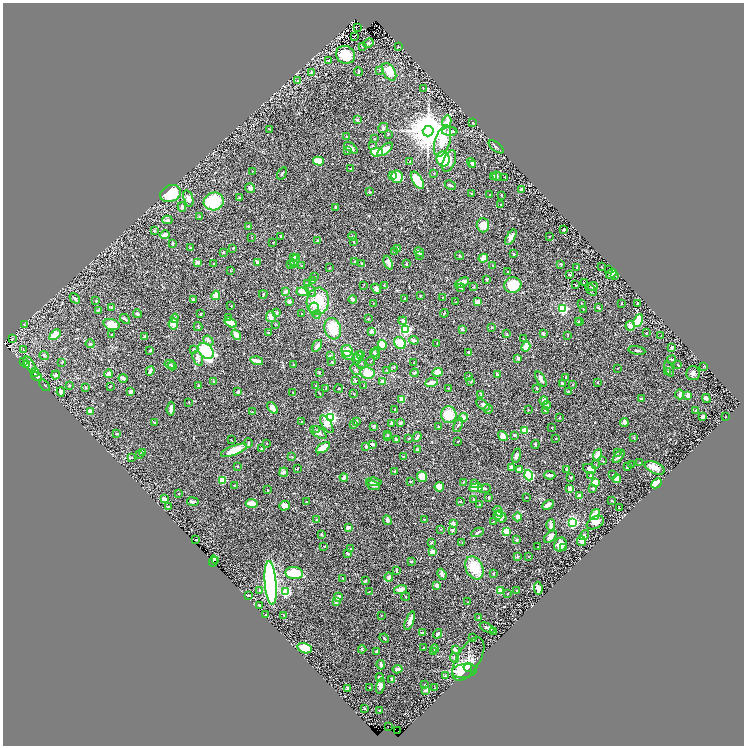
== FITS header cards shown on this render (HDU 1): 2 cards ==
NAXIS1  =                 1483
NAXIS2  =                 1487

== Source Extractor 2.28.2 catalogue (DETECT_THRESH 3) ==
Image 1483 x 1487 px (HDU 1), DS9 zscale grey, zoomed out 1/2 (1 PNG px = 2 x 2 image px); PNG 746 x 748 px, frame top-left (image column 2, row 1486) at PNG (3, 3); each listed source drawn as its Kron ellipse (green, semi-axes under 4 px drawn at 4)
Background 0.433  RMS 0.025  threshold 0.0752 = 3 sigma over >= 5 px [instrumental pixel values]
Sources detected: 591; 21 cannot appear on this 1/2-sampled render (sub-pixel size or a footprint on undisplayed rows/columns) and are neither listed nor drawn; of the other 570, the 500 brightest by FLUX_AUTO listed and drawn (70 fainter detections omitted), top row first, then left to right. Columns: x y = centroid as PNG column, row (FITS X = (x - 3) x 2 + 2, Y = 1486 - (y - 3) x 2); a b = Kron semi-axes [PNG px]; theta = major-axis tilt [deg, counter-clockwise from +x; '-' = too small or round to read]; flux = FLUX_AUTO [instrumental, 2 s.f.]
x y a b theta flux
357 27 2 1 - 3.5
354 37 2 1 - 3
368 43 5 3 - 8.7
362 46 2 2 - 2.8
398 47 4 2 - 3.4
346 55 10 8 -30 120
329 61 3 2 - 3.5
379 71 2 2 - 2
358 72 4 2 - 7.3
389 72 10 6 -58 90
311 73 2 2 - 9.4
297 81 3 2 - 2.2
423 88 2 2 - 2.5
357 120 4 3 - 5.9
447 122 6 4 77 48
473 123 2 2 - 5.3
383 128 5 4 - 8.4
270 129 3 2 - 2.5
428 131 5 5 - 17000
450 131 8 4 -2 13
388 134 4 2 - 3.2
347 136 3 2 - 2.4
375 138 3 2 - 2.7
442 141 16 7 72 85
372 146 2 2 - 10
496 147 9 3 -38 7.9
351 148 8 3 -37 20
385 149 9 4 40 47
347 150 3 3 - 6.1
377 152 6 3 3 87
443 159 7 6 - 140
318 161 5 4 - 64
449 161 11 6 68 41
410 162 4 3 - 3.8
471 163 5 3 - 5.6
473 165 4 3 - 4.3
351 169 3 2 - 7
252 171 2 2 - 2.5
282 173 7 3 58 7.7
434 173 2 2 - 3.6
392 176 4 4 - 7.1
493 176 4 3 - 7.1
497 176 5 3 - 5
397 177 6 5 - 70
505 177 2 1 - 3.1
417 180 10 5 -58 130
450 185 6 2 -26 10
250 188 5 5 - 13
521 190 3 2 - 17
370 192 4 3 - 4.6
170 194 11 8 24 240
471 194 3 2 - 3.6
489 195 2 2 - 4
501 195 2 1 - 2.4
240 197 3 2 - 3.4
188 198 8 4 -73 18
214 201 10 9 - 230
501 205 2 2 - 3
182 207 5 3 - 13
335 208 3 2 - 15
200 216 3 2 - 4
167 220 5 4 - 12
483 225 7 6 - 59
248 226 3 2 - 6.7
155 230 3 3 - 4.6
564 230 2 2 - 8.5
165 235 5 3 - 32
281 236 2 2 - 6
353 236 4 3 - 4
549 236 2 2 - 2.9
252 237 2 2 - 2.3
511 237 9 3 60 24
318 240 4 2 - 8.2
354 241 4 3 - 6.9
273 242 2 2 - 4.3
172 243 4 3 - 4.5
191 248 3 2 - 5.3
233 248 3 2 - 3.8
397 249 4 2 - 6.4
394 251 2 2 - 2.9
223 252 2 2 - 8.2
419 252 5 3 - 16
514 254 3 2 - 3.2
420 256 2 2 - 10
459 256 4 3 - 5.7
294 257 4 3 - 7.9
483 258 5 4 - 27
295 260 6 3 63 21
354 261 3 2 - 3.3
257 262 4 3 - 13
197 263 4 3 - 11
214 263 3 2 - 2.2
293 263 4 3 - 9.5
361 263 3 2 - 5.3
388 263 7 4 -67 28
406 264 2 2 - 7.2
561 264 3 3 - 5.5
291 265 4 3 - 14
302 265 4 2 - 3
493 266 4 2 - 2.4
601 267 2 2 - 2.1
329 268 2 2 - 2
577 268 3 2 - 7.1
609 270 4 2 - 3.1
230 271 3 2 - 2.5
508 272 2 2 - 2.7
611 274 5 3 - 23
570 275 3 2 - 5.4
614 275 3 2 - 3
314 277 3 2 - 2.5
487 279 4 3 - 3.9
313 280 3 3 - 4.2
462 283 7 3 25 37
584 283 2 1 - 3.9
308 284 3 3 - 10
513 285 8 8 - 170
575 285 3 2 - 3.9
363 286 3 2 - 2
384 286 3 2 - 4.2
474 286 3 3 - 3.2
593 286 5 3 - 7.2
461 288 4 2 - 7.1
376 289 5 4 - 15
591 290 7 2 -54 3.8
285 291 4 2 - 19
311 291 7 4 -58 11
302 292 6 4 -6 43
263 294 4 2 - 4.6
216 295 4 3 - 34
420 296 2 2 - 3.9
75 298 6 2 -47 7.1
405 298 3 2 - 3.6
443 298 3 2 - 2.2
353 299 4 2 - 29
193 300 3 2 - 11
96 301 3 2 - 2.8
289 301 3 3 - 14
318 301 13 11 79 140
456 302 2 2 - 2.3
478 302 4 3 - 24
581 303 2 1 - 2.4
622 303 2 1 - 2.6
638 303 3 2 - 5.5
373 304 3 2 - 2.6
231 306 2 2 - 2.7
112 307 4 3 - 6.6
314 308 5 5 - 22
563 308 3 3 - 630
598 308 3 2 - 6.7
98 310 4 3 - 6
583 310 3 2 - 2.8
277 312 3 3 - 11
444 313 4 2 - 3.4
137 314 5 3 - 12
201 314 2 2 - 3.6
302 314 2 2 - 4.1
317 314 4 3 - 6.7
271 317 5 5 - 43
175 318 4 3 - 10
229 318 3 3 - 8.6
125 319 6 3 -41 13
368 319 3 2 - 2.4
403 321 4 3 - 8.9
638 321 7 3 64 130
578 322 3 2 - 6
580 322 3 3 - 4.9
230 323 6 3 -33 69
111 324 8 5 -19 74
173 324 5 5 - 35
24 325 3 3 - 2.8
275 325 3 2 - 2.2
630 326 5 5 - 31
198 327 4 2 - 5.1
491 327 2 2 - 3.5
333 329 11 8 -73 94
406 329 4 3 - 410
462 329 3 2 - 11
371 331 3 2 - 19
269 333 3 2 - 2.9
543 333 4 3 - 8.6
647 333 3 3 - 3.6
507 334 4 2 - 3.1
55 335 6 4 45 80
112 335 3 2 - 4.2
236 335 6 3 -52 44
568 335 3 2 - 2.6
145 336 4 3 - 7.2
661 336 2 2 - 2.2
12 339 3 2 - 2.5
523 339 3 2 - 2.2
208 340 5 4 - 12
414 340 5 3 - 16
400 343 6 5 - 77
90 344 4 4 - 6
437 344 2 2 - 2.4
382 345 5 4 - 53
317 346 6 3 56 17
526 347 5 4 - 46
672 348 3 3 - 9.5
24 349 2 1 - 39
194 349 4 3 - 9.2
150 350 3 2 - 7.3
637 350 8 2 -10 6.9
206 351 9 6 -50 580
347 351 6 5 - 50
468 352 3 2 - 9.6
374 353 4 3 - 12
376 353 6 4 77 14
360 354 2 2 - 7.3
44 356 5 3 - 8
330 356 4 3 - 4.5
348 356 7 3 -17 16
358 356 5 3 - 16
198 358 7 5 -69 22
518 358 4 3 - 7.8
356 359 6 2 -88 5.7
672 360 4 2 - 6.5
257 361 6 3 -17 28
370 361 5 2 - 2.9
23 362 3 2 - 20
62 362 3 2 - 4.5
332 362 3 2 - 4.1
362 363 2 2 - 2.5
414 363 2 2 - 2.9
26 364 4 3 - 4.3
29 364 9 4 -55 15
170 364 5 3 - 7
293 365 2 2 - 2.1
678 365 2 2 - 5.4
172 366 4 3 - 7
704 366 3 2 - 2.3
394 367 3 2 - 2.8
617 368 3 2 - 2.3
669 369 8 2 -68 8.8
355 370 6 3 -48 8
387 370 2 2 - 2.3
150 371 4 3 - 19
668 371 4 3 - 4
35 372 5 3 - 7.6
319 372 3 2 - 5.1
438 372 5 3 - 41
367 373 7 5 -11 79
414 373 4 3 - 5.6
693 373 7 6 - 17
109 374 4 3 - 27
497 374 4 2 - 7
56 375 4 4 - 10
37 376 5 3 - 8.5
469 376 3 2 - 5.7
566 377 4 2 - 5.8
123 378 4 3 - 19
541 379 8 3 -60 17
214 381 3 3 - 6.5
355 381 3 2 - 5.4
382 381 4 3 - 14
471 381 3 2 - 3.2
432 382 6 3 9 32
597 382 2 2 - 8
562 384 3 2 - 9.9
45 385 6 2 -51 3
69 385 3 2 - 6.5
315 385 3 2 - 2.6
364 385 3 2 - 2.7
573 385 2 2 - 2
110 386 3 2 - 3.4
198 386 3 3 - 5.6
86 387 2 2 - 6.9
326 388 2 2 - 4.1
449 388 3 2 - 2.5
537 388 3 2 - 6
339 389 4 3 - 4.9
130 391 2 2 - 29
61 392 4 3 - 37
238 392 3 3 - 15
568 392 4 3 - 3.5
293 393 3 2 - 3.1
319 393 4 1 - 2
354 393 3 2 - 2.1
481 394 3 3 - 2.6
680 394 5 3 - 12
688 395 4 3 - 29
641 398 2 2 - 4.8
706 398 4 3 - 9.8
402 400 4 3 - 52
544 401 4 3 - 27
189 402 2 2 - 2.2
483 405 8 3 -36 9
547 405 4 3 - 8.5
273 408 7 3 -55 32
171 409 7 2 85 13
395 409 2 2 - 7.2
488 409 5 3 - 8.2
528 410 3 3 - 2.6
546 411 3 2 - 13
696 411 3 2 - 8.5
90 412 3 3 - 47
252 412 3 2 - 3.8
449 415 8 8 - 100
703 416 3 2 - 11
463 417 4 4 - 22
725 417 2 2 - 4.2
330 418 3 3 - 1200
559 418 3 2 - 2.9
357 421 3 2 - 7
154 422 4 2 - 2.8
302 422 2 2 - 3.3
624 422 4 3 - 24
391 423 3 2 - 6.5
401 423 2 2 - 25
327 424 10 4 -57 31
353 425 3 2 - 3.5
458 425 7 3 64 11
373 426 4 3 - 5.5
438 427 3 2 - 4.3
551 427 2 2 - 3.5
317 430 3 2 - 3.8
525 430 3 2 - 180
318 432 9 5 -35 16
117 433 2 2 - 17
387 435 2 2 - 2.1
515 435 3 3 - 9.8
503 436 5 4 - 34
388 437 4 3 - 5.4
417 437 5 3 - 8.2
634 438 3 2 - 2.7
396 439 3 3 - 11
408 439 3 2 - 3.3
556 439 2 2 - 2.9
231 440 3 1 - 2
458 441 2 2 - 2.3
248 443 5 3 - 7.5
267 443 2 1 - 2.5
372 444 4 2 - 11
535 444 4 3 - 4.7
366 446 3 3 - 6.2
323 448 8 3 33 91
262 449 3 3 - 7.5
234 450 14 5 21 100
417 450 2 2 - 9.7
142 452 3 2 - 7
617 453 2 2 - 4.6
139 454 3 3 - 4.9
597 455 6 3 67 64
292 456 3 2 - 3.2
517 456 7 4 76 15
619 456 8 4 50 9.5
403 457 3 3 - 6.5
132 458 2 2 - 5.6
603 461 4 2 - 3.4
639 462 3 3 - 2.7
596 464 2 2 - 3.4
631 465 4 1 - 2.2
237 466 3 2 - 3.5
511 467 3 3 - 19
627 467 3 3 - 4.3
297 468 2 2 - 2.3
655 468 11 5 -25 35
519 469 4 3 - 19
567 469 3 2 - 4.7
590 469 7 4 -20 25
394 471 3 3 - 5.1
284 472 5 4 - 18
529 475 5 4 - 290
550 475 5 3 - 20
590 475 4 3 - 6.2
612 475 3 2 - 5
422 477 5 5 - 80
344 478 4 3 - 14
571 478 3 3 - 7.3
617 479 4 3 - 90
222 480 3 2 - 170
374 482 8 4 -6 18
410 482 2 2 - 3.2
463 482 4 2 - 4.1
595 482 3 2 - 51
475 483 4 3 - 5.3
656 483 6 4 43 92
373 485 7 3 -17 15
235 486 4 3 - 4.3
439 487 4 4 - 54
476 488 7 4 7 85
593 488 4 3 - 4.2
485 489 7 3 9 7.4
570 489 3 2 - 28
267 490 3 2 - 2.5
179 494 2 2 - 2.4
580 495 3 3 - 18
526 497 2 2 - 2
489 498 3 3 - 4.8
164 499 4 3 - 23
474 499 4 2 - 5.6
461 501 3 2 - 3.1
612 501 2 2 - 3.9
193 502 6 2 -8 14
306 502 2 2 - 4.5
252 503 6 4 -2 35
479 504 2 2 - 2.7
548 505 6 3 29 33
284 506 5 5 - 34
168 507 4 2 - 5.7
619 508 2 2 - 3.7
498 511 6 4 -57 37
595 515 6 3 57 150
497 516 3 3 - 11
500 516 7 5 -36 20
518 517 4 4 - 20
424 519 3 2 - 2.9
316 520 2 2 - 3.6
387 520 5 3 - 20
493 522 3 1 - 3.5
572 522 3 3 - 920
453 523 4 3 - 15
595 523 9 6 28 24
551 525 6 4 88 16
348 527 4 3 - 25
440 529 3 2 - 2.5
452 531 3 3 - 6.3
506 531 3 3 - 95
478 532 6 2 25 8.6
321 534 2 2 - 17
584 535 5 3 - 5
550 537 7 4 40 26
195 539 2 1 - 2.6
516 540 3 2 - 5.2
581 541 5 3 - 63
462 542 2 1 - 2
431 543 3 2 - 6.6
560 545 7 6 - 52
324 546 2 2 - 2.8
538 547 2 2 - 2
350 548 2 2 - 2.7
564 548 2 2 - 4.7
432 552 4 3 - 28
348 553 3 2 - 8.3
518 557 3 3 - 3.3
529 557 3 2 - 3.1
216 560 4 3 - 70
213 561 6 2 73 27
411 561 2 2 - 7.8
474 568 12 8 -64 110
396 570 3 2 - 5.3
294 573 9 6 -6 150
494 573 3 2 - 4.7
442 574 6 3 -67 13
389 577 4 3 - 15
343 578 3 2 - 5.2
365 581 4 2 - 5.3
271 583 22 6 -85 1500
436 585 3 2 - 30
538 588 6 3 -83 26
401 589 6 4 15 29
259 590 3 3 - 3.6
369 591 2 2 - 2.7
500 591 4 3 - 28
517 591 2 2 - 3.2
286 592 3 3 - 370
508 593 2 2 - 3.2
248 595 3 2 - 3.1
338 597 4 3 - 24
406 597 4 3 - 4.1
336 602 3 2 - 13
468 602 2 2 - 2.2
259 605 3 2 - 3.9
266 614 3 2 - 2.9
284 615 2 2 - 2.9
382 615 2 2 - 2.2
479 618 2 2 - 2.5
410 621 10 3 68 34
487 628 8 3 -24 12
493 631 3 3 - 4.3
422 633 4 3 - 8.3
438 634 5 3 - 9.1
472 637 2 1 - 2.4
384 638 5 2 - 6.6
305 648 7 5 -15 110
424 648 3 2 - 5
362 649 4 3 - 3.7
435 649 4 3 - 6.9
455 650 4 3 - 18
377 651 2 2 - 32
434 651 3 2 - 3.7
454 658 5 4 - 9.4
468 659 24 11 59 82
381 665 5 3 - 9.9
468 667 4 3 - 110
398 669 5 3 - 18
464 671 12 7 8 260
445 676 4 3 - 4.9
380 677 4 3 - 9.6
392 679 4 2 - 8
425 685 2 2 - 2.9
380 686 8 4 78 17
370 687 2 2 - 3.1
348 688 4 2 - 6.7
435 688 2 2 - 2.8
426 690 4 2 - 14
364 708 3 3 - 4.6
380 710 2 2 - 19
388 727 2 1 - 7.5
398 730 2 1 - 89
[70 fainter detections neither listed nor drawn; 21 sub-pixel or undisplayed-footprint detections neither listed nor drawn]